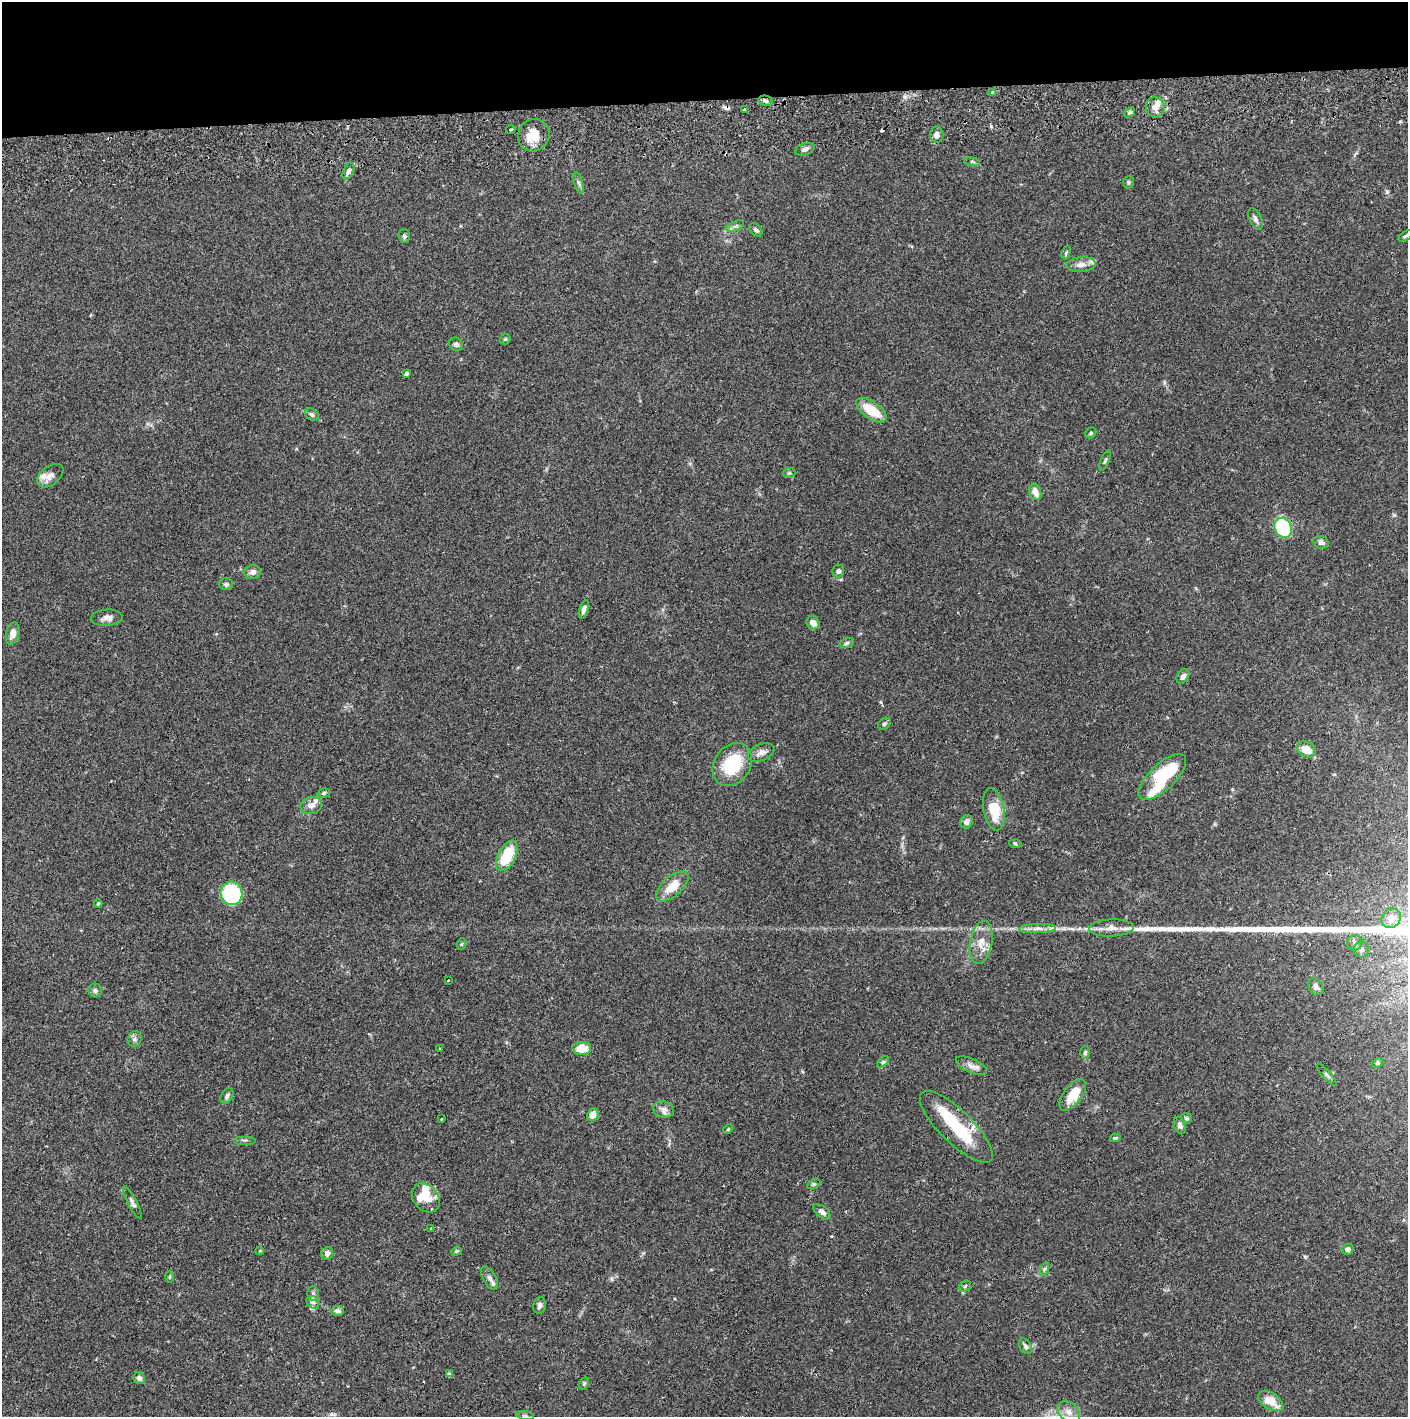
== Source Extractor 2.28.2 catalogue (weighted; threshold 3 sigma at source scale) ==
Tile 2 of 3 x 3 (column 2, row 1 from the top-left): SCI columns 1411-2816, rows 2888-4302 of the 4229 x 4360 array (HDU 1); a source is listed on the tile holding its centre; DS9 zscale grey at full resolution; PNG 1410 x 1419 px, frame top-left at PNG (2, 2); each listed source drawn as its Kron ellipse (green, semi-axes under 4 px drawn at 4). Shown black and unused: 7% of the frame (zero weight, under 2 of 3 exposures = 3% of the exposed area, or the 3 px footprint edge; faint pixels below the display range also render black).
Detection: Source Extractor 2.28.2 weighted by HDU 2 'WHT'; one run over the whole footprint, this tile lists its part. Background 0.0683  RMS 0.0049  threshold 0.0219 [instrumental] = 3 sigma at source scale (4.5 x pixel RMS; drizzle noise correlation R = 1.50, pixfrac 1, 0.05/0.05 arcsec/px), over >= 5 px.
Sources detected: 121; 1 inside a brighter object's white glare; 3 cosmic-ray / hot-pixel residue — neither listed nor drawn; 9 inside a brighter listed object's ellipse — not listed separately; the other 108 listed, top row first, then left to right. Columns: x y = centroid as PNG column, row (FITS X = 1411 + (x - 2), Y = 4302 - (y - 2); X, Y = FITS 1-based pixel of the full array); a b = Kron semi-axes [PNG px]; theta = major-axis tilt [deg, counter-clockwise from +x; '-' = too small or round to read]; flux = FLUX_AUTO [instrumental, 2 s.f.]
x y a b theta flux
992 92 3 3 - 1.2
766 101 7 5 -12 1
1155 107 10 9 - 3.1
745 110 3 3 - 1.9
1129 112 6 4 38 1
511 129 4 3 - 1.1
534 135 16 15 - 10
937 135 8 6 -90 2.2
805 149 10 5 19 1.7
972 162 8 4 -9 0.81
348 171 9 5 65 1.7
1128 182 6 5 - 0.79
579 183 11 3 -75 1.1
1255 219 11 6 -64 1.5
735 226 9 4 22 1.3
756 230 8 5 -43 1.1
404 236 6 5 - 0.89
1406 236 8 4 36 0.87
1066 253 6 4 64 0.8
1081 265 14 7 3 3
505 339 6 4 45 0.6
456 344 7 6 - 1.4
406 373 4 3 - 1.2
871 410 18 8 -34 12
312 415 7 5 -33 1.1
1091 433 6 5 - 0.69
1105 460 11 3 66 0.84
789 473 6 5 - 0.9
50 476 15 9 37 3.5
1035 492 8 6 -70 4.1
1283 528 10 8 -61 41
1321 542 7 6 - 1.8
838 571 6 5 - 1.1
252 572 8 7 - 2
226 584 7 6 - 0.96
584 609 9 4 73 2
107 618 16 8 4 2.7
813 623 7 6 - 3.6
13 634 11 6 76 3.8
847 643 7 4 22 0.99
1183 676 8 5 56 1.9
884 724 7 5 42 0.93
1307 749 10 7 -29 7.6
761 752 14 8 24 2.7
732 764 23 18 55 24
1162 777 30 13 44 29
324 793 6 4 18 0.84
311 806 11 8 13 2.6
994 809 21 10 -80 14
966 822 7 6 - 2.3
1015 843 6 4 -2 0.61
507 856 16 8 62 17
672 886 20 9 41 8.4
232 893 12 11 - 46
98 903 4 3 - 0.58
1391 918 10 9 - 4.8
1111 928 22 8 2 4.9
1038 929 18 4 2 2.9
981 943 22 11 80 6.9
1354 943 7 7 - 1.6
462 944 6 4 70 0.62
1361 949 8 7 - 1.6
448 980 3 2 - 1.1
1316 987 9 6 -51 2.1
95 991 7 6 - 1.3
135 1039 8 6 66 1.4
440 1048 3 2 - 0.41
582 1048 9 6 1 8.4
1085 1053 6 5 - 0.95
883 1062 7 4 44 0.75
1377 1063 6 4 27 0.73
971 1066 17 7 -24 2.8
1327 1075 14 3 -47 0.95
1073 1095 18 9 53 11
227 1096 8 5 57 1.3
663 1109 11 8 -13 2.3
593 1115 6 5 - 4.7
1186 1118 6 5 - 0.87
441 1119 3 3 - 0.68
1180 1125 9 5 -69 1.6
956 1127 48 16 -44 27
728 1129 5 4 - 0.57
1115 1138 5 4 - 0.6
244 1140 11 2 0 0.79
814 1184 7 4 27 0.81
426 1198 16 12 -49 6.1
132 1203 18 4 -62 1.6
822 1212 10 5 -39 2.2
431 1228 3 3 - 1.1
1348 1249 6 5 - 2
260 1251 4 3 - 0.5
456 1251 5 4 - 0.63
327 1253 6 5 - 2.4
1044 1269 7 4 71 0.78
170 1277 6 4 -90 0.55
490 1278 13 6 -61 2.1
965 1286 6 5 - 0.87
313 1294 7 6 - 1.2
313 1302 7 5 -44 1.3
540 1305 8 6 79 1.6
337 1311 6 5 - 1.8
1025 1346 8 5 -58 1.3
449 1374 3 3 - 4
139 1378 6 6 - 1.6
584 1384 7 4 63 0.77
1271 1401 14 8 -34 8.2
1069 1412 12 9 -39 4
525 1416 9 3 -11 0.79